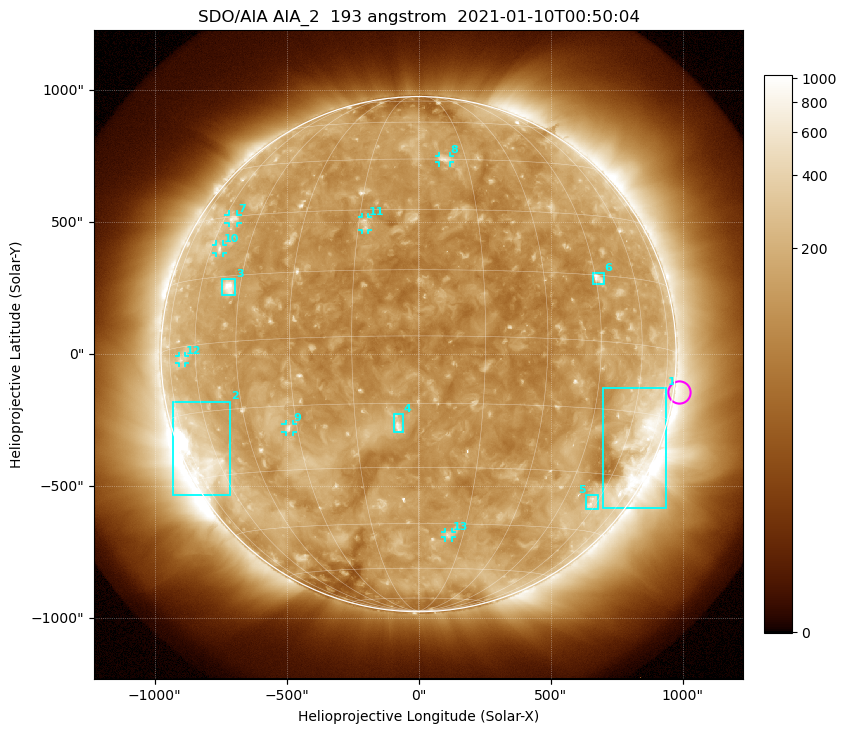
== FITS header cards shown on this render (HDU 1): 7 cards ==
TELESCOP= 'SDO/AIA'
INSTRUME= 'AIA_2'
WAVELNTH=                  193
WAVEUNIT= 'angstrom'
DATE-OBS= '2021-01-10T00:50:04.83'
CTYPE1  = 'HPLN-TAN'
CTYPE2  = 'HPLT-TAN'

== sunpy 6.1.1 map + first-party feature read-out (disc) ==
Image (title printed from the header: SDO/AIA AIA_2  193 angstrom  2021-01-10T00:50:04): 1024 x 1024 px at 2.4 arcsec/px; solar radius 976 arcsec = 407 px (full disc in frame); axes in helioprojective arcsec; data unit not stated in the header (colour bar unlabelled)
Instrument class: DISC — disc imager (sunpy class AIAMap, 193 A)
Bright regions (active regions / flare kernels): reference = the median radial profile (limb darkening/brightening removed); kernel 9 px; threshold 5 sigma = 187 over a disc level ~126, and >= 1.15x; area >= 12 px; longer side >= 10 px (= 24 arcsec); searched inside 0.97 R_sun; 13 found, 13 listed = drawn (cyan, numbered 1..; 7 of them under ~33 arcsec drawn as corner ticks so the feature stays visible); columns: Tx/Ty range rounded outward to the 5 arcsec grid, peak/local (2 s.f.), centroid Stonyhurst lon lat
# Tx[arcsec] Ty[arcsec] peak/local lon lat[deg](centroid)
1 695..940 -585..-125 4.6 +67 -23
2 -930..-715 -535..-180 14 -67 -25
3 -745..-695 220..285 6.9 -49 +12
4 -95..-60 -295..-225 5.8 -5 -20
5 635..680 -585..-535 3.1 +58 -37
6 660..700 265..310 5.1 +46 +14
7 -720..-685 495..530 3.4 -56 +29
8 80..120 725..750 3.5 +8 +45
9 -505..-475 -295..-265 4.2 -32 -20
10 -765..-740 385..415 3.1 -56 +22
11 -215..-190 470..520 3.1 -13 +26
12 -910..-885 -35..-5 2.5 -67 -3
13 100..125 -695..-675 3.1 +10 -48
Off-limb structures (1.02-1.3 R_sun): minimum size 162 px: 4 found; the strongest spans PA ~220..325 deg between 1.02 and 1.3 R_sun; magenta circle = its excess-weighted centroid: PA ~260 deg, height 1.02 R_sun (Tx ~985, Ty ~-145 arcsec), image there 1.8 x the reference